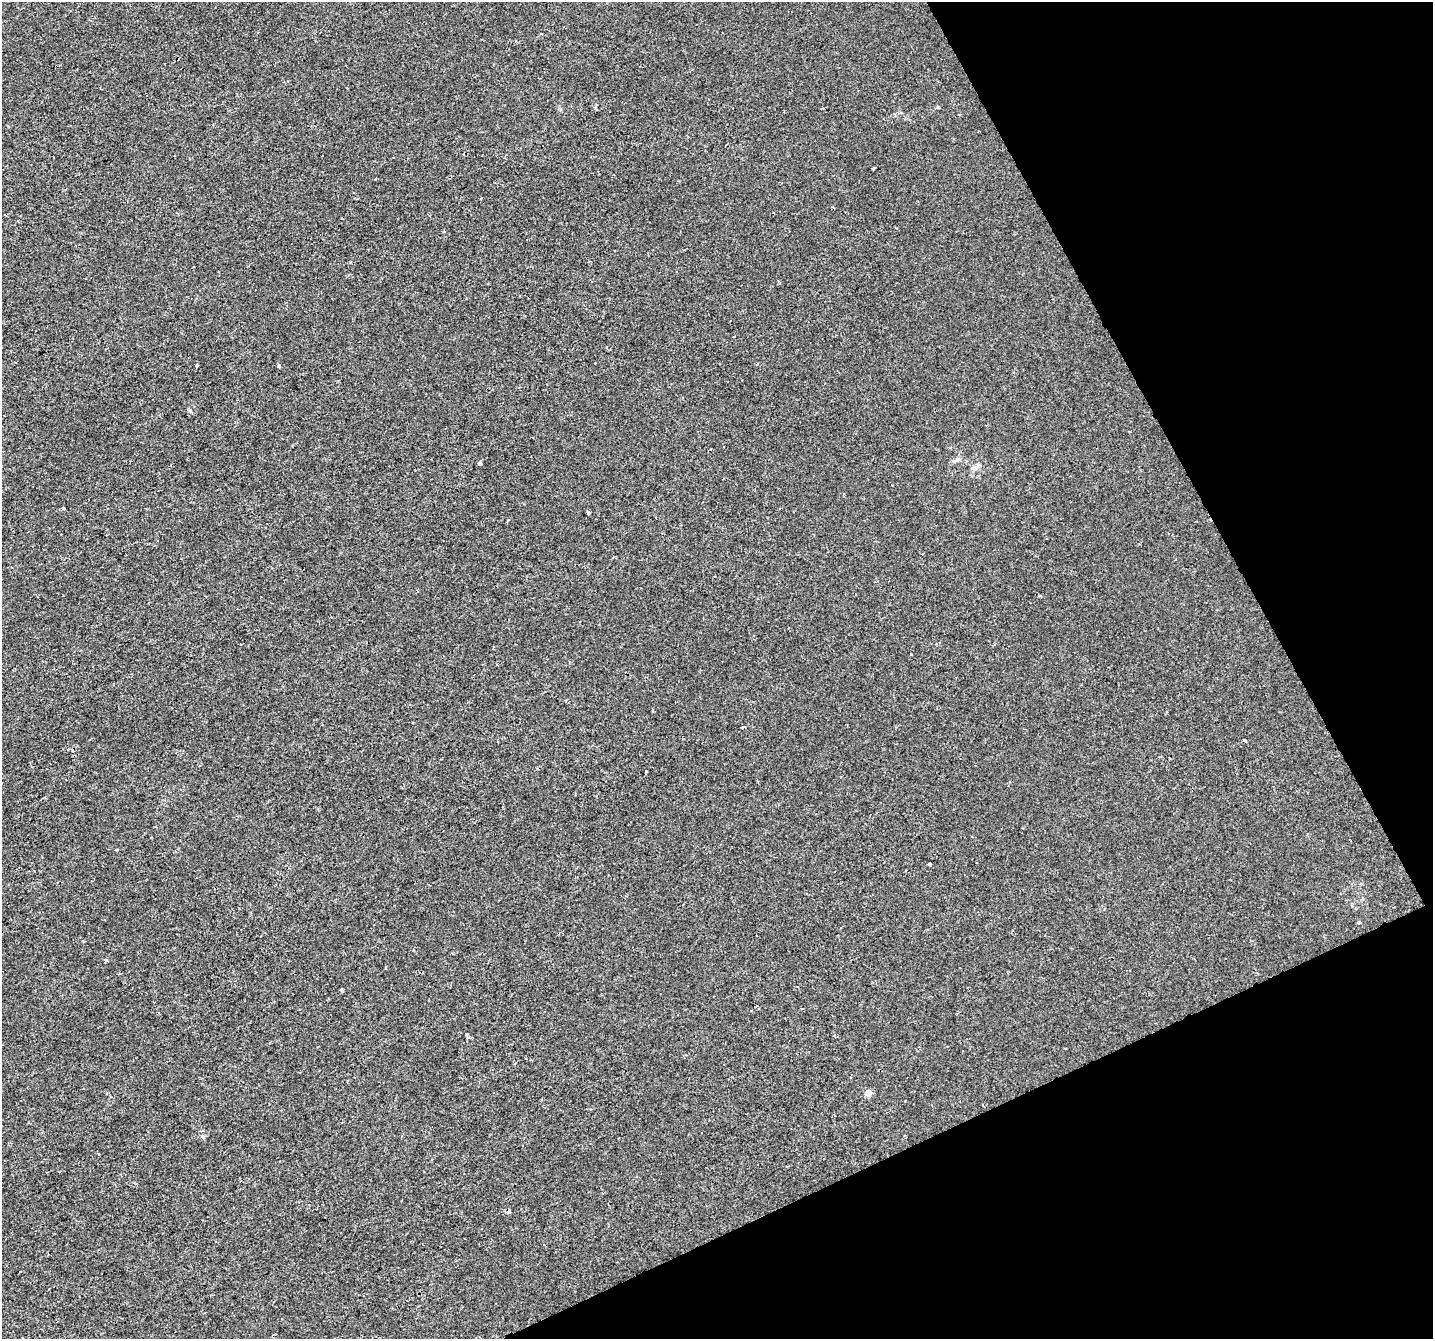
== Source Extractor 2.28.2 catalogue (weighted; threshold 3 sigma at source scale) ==
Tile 12 of 4 x 4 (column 4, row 3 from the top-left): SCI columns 4294-5724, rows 1437-2773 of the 5727 x 5602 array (HDU 1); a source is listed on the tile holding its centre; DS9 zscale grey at full resolution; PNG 1435 x 1341 px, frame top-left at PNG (2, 2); no overlay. Shown black and unused: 23% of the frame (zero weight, under 2 of 3 exposures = <1% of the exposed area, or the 3 px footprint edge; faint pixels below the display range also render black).
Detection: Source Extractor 2.28.2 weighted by HDU 2 'WHT'; one run over the whole footprint, this tile lists its part. Background 0.00106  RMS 0.0022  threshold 0.00978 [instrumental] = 3 sigma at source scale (4.5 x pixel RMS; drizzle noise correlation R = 1.50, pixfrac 1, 0.0396/0.0396 arcsec/px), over >= 5 px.
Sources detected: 17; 1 cosmic-ray / hot-pixel residue — not listed; the other 16 listed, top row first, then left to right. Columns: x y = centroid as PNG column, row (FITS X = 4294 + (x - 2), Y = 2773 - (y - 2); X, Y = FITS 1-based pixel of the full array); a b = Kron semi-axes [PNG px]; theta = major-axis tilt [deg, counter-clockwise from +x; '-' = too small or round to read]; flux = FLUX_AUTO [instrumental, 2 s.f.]
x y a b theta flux
873 169 3 3 - 0.3
196 365 3 3 - 0.74
279 366 4 4 - 0.31
480 463 4 3 - 0.91
63 508 3 3 - 0.98
588 512 4 3 - 0.38
1039 595 4 3 - 0.29
743 727 4 3 - 0.88
646 771 3 3 - 0.37
930 864 3 3 - 0.62
1359 922 4 3 - 0.72
105 960 4 3 - 0.32
342 990 4 3 - 0.3
466 1035 4 3 - 0.58
868 1093 5 5 - 2.8
509 1212 4 4 - 0.74
Overlapping masked pixels (flux is a lower limit): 1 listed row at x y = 509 1212
Unlisted compact peaks at least as high as the median listed source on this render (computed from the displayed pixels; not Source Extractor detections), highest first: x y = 190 411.